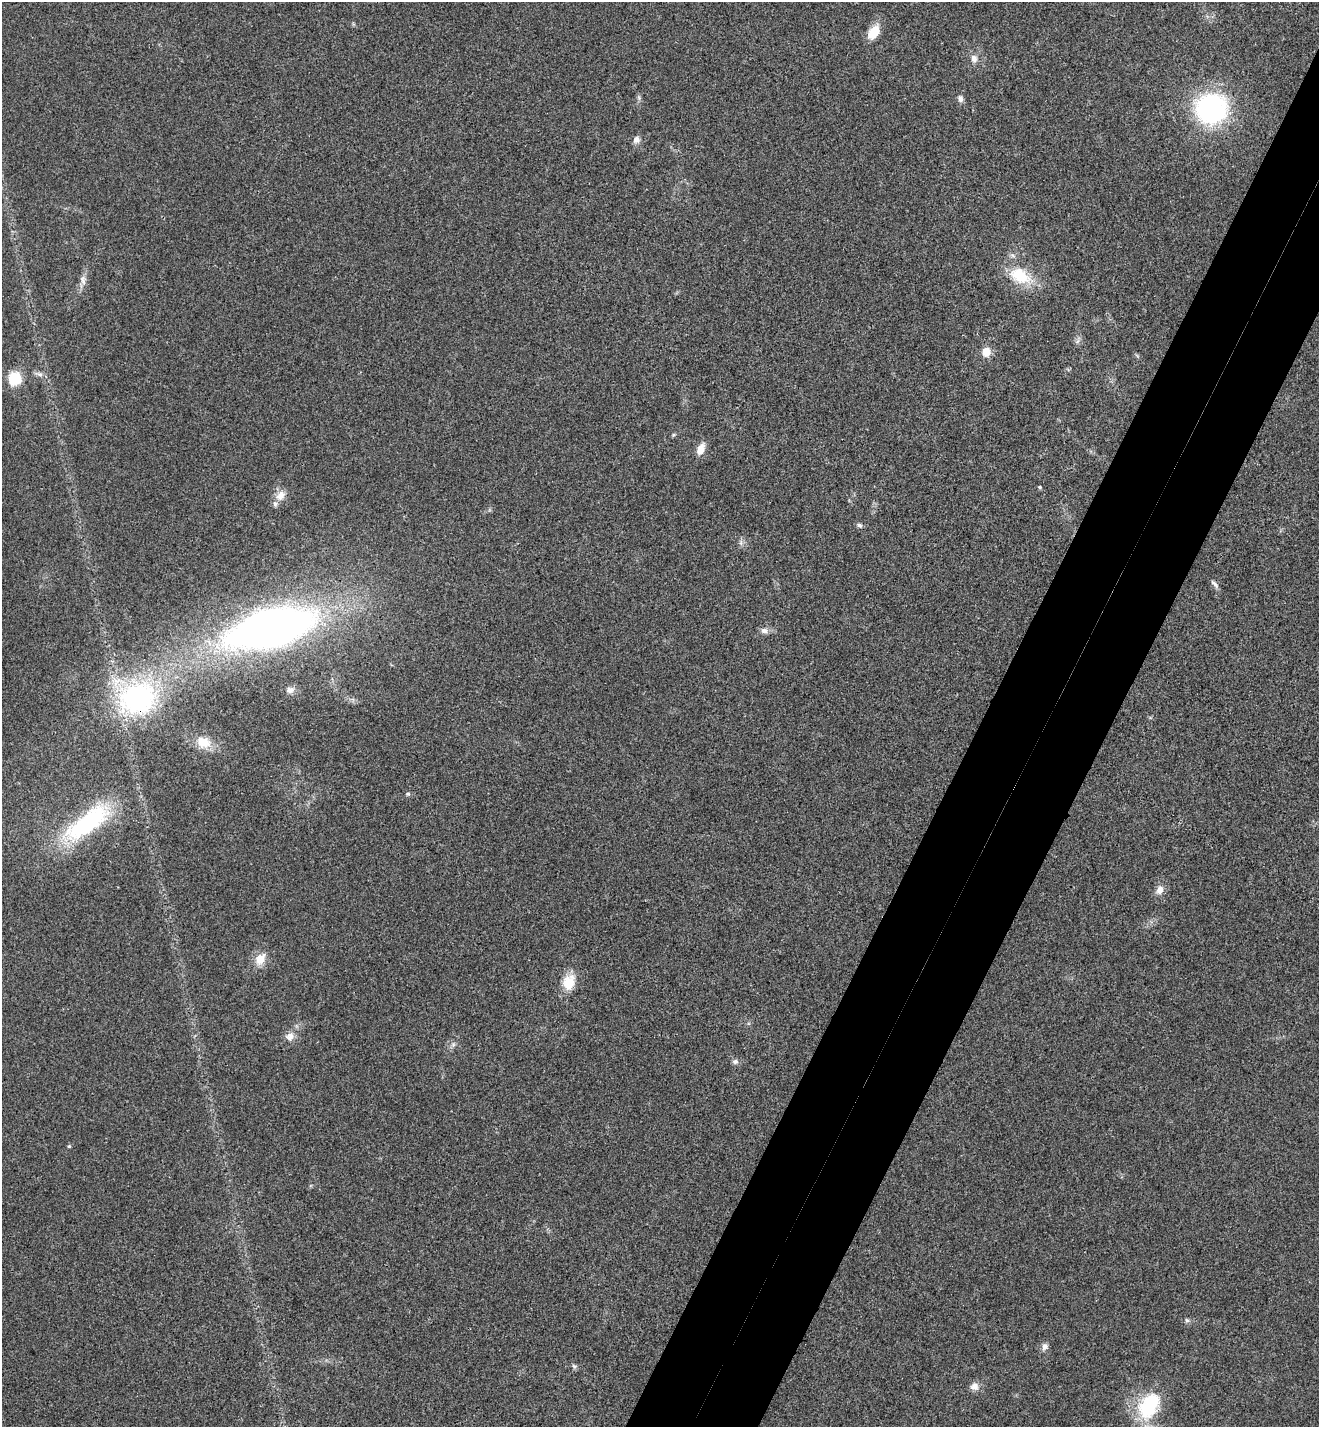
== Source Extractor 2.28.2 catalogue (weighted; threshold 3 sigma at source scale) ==
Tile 10 of 4 x 4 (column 2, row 3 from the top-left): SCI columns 1513-2829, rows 1459-2883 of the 5795 x 5765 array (HDU 1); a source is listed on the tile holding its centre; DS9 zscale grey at full resolution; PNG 1321 x 1429 px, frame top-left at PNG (2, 2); no overlay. Shown black and unused: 9% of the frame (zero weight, under 3 of 4 exposures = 6% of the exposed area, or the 3 px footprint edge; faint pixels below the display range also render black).
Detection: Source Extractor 2.28.2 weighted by HDU 2 'WHT'; one run over the whole footprint, this tile lists its part. Background 0.0216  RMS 0.0064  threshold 0.0287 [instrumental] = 3 sigma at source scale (4.5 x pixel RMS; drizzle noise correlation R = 1.50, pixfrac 1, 0.05/0.05 arcsec/px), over >= 5 px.
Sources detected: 33; all 33 listed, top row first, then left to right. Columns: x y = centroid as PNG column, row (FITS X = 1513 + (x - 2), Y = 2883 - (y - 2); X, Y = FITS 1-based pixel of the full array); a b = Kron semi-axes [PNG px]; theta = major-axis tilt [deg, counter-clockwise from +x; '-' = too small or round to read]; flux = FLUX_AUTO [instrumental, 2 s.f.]
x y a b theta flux
873 32 17 11 53 11
974 59 10 9 - 3.4
960 99 8 7 - 2.3
1210 108 27 26 - 120
636 139 9 8 - 2.9
1020 276 30 18 -28 23
83 280 14 6 -86 3.4
986 352 11 10 - 6.3
40 374 9 4 -8 1.9
15 379 9 9 - 26
700 449 15 9 67 6
1039 487 4 3 - 0.83
280 495 15 12 51 6.5
859 525 6 5 - 1.4
1215 584 14 5 -46 1.9
271 628 60 25 14 520
764 631 9 7 -3 2.8
290 690 10 9 - 3.3
137 699 43 36 13 110
203 742 17 12 -23 11
408 794 5 4 - 0.95
87 823 56 20 37 74
1160 890 11 8 63 4.3
260 959 14 10 57 8.4
569 982 20 14 72 12
290 1037 13 11 47 4.7
735 1062 8 7 - 1.8
69 1146 4 4 - 0.68
1187 1320 6 5 - 1.2
1044 1347 10 7 75 2.5
574 1366 8 4 -36 1.2
974 1386 10 9 - 4
1149 1406 38 24 60 38
Overlapping masked pixels (flux is a lower limit): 1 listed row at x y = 137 699
Isophote crosses this tile's border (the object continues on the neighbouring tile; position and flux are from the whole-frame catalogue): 1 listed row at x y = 1149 1406